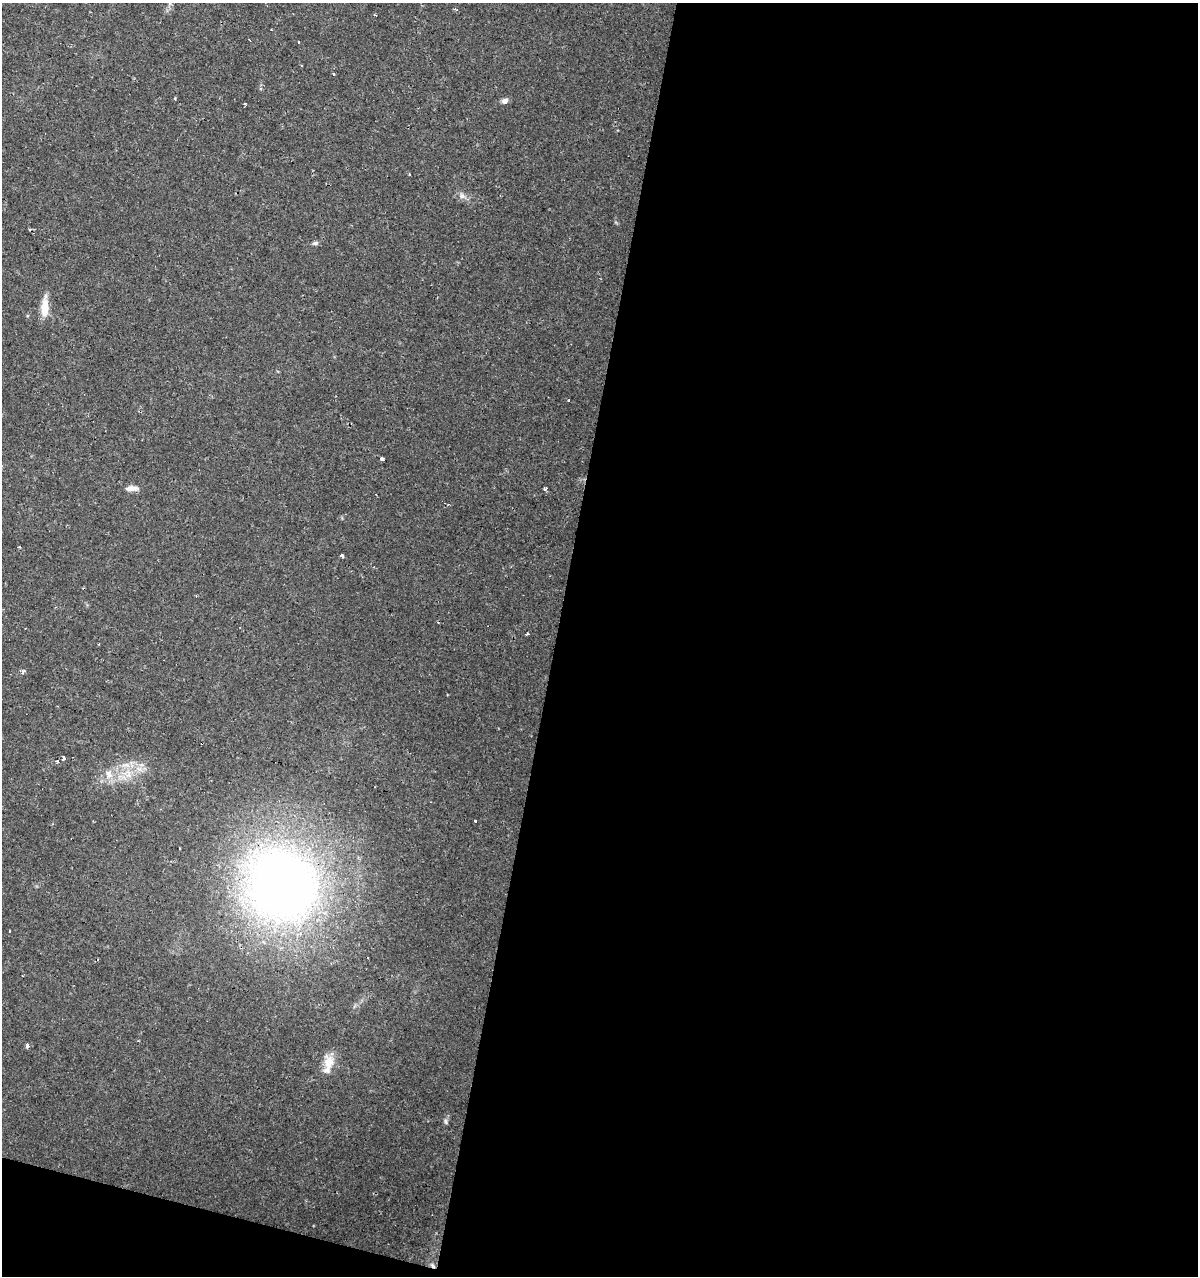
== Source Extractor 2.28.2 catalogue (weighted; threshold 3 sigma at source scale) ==
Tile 16 of 4 x 4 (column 4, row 4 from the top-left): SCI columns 3808-5003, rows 5-1278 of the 5283 x 5098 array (HDU 1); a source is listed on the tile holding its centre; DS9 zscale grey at full resolution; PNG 1200 x 1278 px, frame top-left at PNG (2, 3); no overlay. Shown black and unused: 55% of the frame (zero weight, under 2 of 3 exposures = <1% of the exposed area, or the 3 px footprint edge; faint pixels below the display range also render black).
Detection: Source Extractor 2.28.2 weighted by HDU 2 'WHT'; one run over the whole footprint, this tile lists its part. Background 0.0208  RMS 0.0036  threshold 0.016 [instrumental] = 3 sigma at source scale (4.5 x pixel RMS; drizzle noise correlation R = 1.50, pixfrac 1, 0.0396/0.0396 arcsec/px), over >= 5 px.
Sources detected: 42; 10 cosmic-ray / hot-pixel residue — not listed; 1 inside a brighter listed object's ellipse — not listed separately; the other 31 listed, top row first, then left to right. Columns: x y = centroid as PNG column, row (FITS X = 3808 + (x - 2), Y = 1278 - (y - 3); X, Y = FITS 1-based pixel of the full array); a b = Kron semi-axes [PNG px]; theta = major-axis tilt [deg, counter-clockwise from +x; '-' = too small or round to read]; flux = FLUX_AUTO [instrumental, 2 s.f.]
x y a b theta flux
455 9 4 3 - 0.41
375 15 4 2 - 0.39
298 42 3 2 - 0.58
301 66 3 2 - 0.36
333 74 3 3 - 0.57
175 99 3 3 - 1.1
505 100 9 6 3 1.3
244 104 3 2 - 0.54
462 196 10 7 -28 1.6
315 243 8 5 14 0.82
45 307 24 8 88 5.9
569 401 3 3 - 0.57
382 459 4 3 - 3.4
131 488 15 6 2 2.3
545 488 4 3 - 0.92
448 504 3 2 - 0.29
342 556 4 3 - 2.2
56 607 4 3 - 0.3
527 634 3 3 - 1.1
23 672 5 3 - 0.97
63 758 3 3 - 7.5
57 761 4 3 - 0.45
139 769 11 6 -21 2.4
109 774 14 10 -74 3.8
128 774 14 10 72 4.8
476 821 3 3 - 1.5
283 886 58 54 -48 350
27 1046 5 4 - 1.2
329 1062 22 14 74 5.8
446 1122 7 6 - 0.74
433 1265 5 4 - 1.3
Overlapping masked pixels (flux is a lower limit): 2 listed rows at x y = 283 886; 433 1265